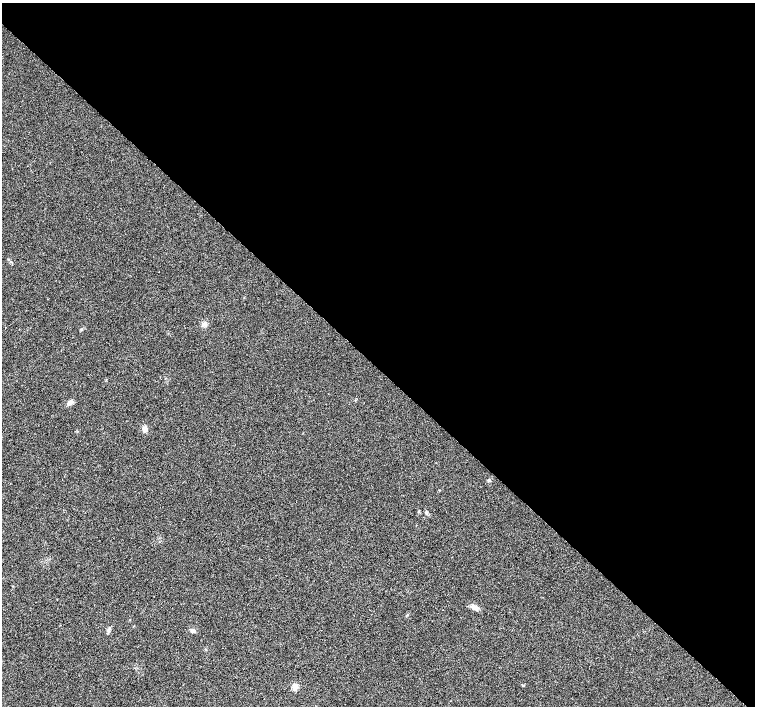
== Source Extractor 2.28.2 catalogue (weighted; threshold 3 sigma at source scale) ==
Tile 3 of 4 x 4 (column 3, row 1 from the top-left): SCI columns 3020-4524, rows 4456-5863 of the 6032 x 6027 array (HDU 1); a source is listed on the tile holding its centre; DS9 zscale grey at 2 x 2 block average (1 PNG px = mean of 2 x 2 image px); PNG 757 x 708 px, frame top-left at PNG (2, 3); no overlay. Shown black and unused: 52% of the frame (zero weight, under 3 of 4 exposures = <1% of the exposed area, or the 3 px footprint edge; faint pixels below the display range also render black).
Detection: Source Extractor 2.28.2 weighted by HDU 2 'WHT'; one run over the whole footprint, this tile lists its part. Background 0.0212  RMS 0.0037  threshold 0.0165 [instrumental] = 3 sigma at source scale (4.5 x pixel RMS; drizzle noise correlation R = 1.50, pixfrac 1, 0.0396/0.0396 arcsec/px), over >= 5 px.
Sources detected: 11; all 11 listed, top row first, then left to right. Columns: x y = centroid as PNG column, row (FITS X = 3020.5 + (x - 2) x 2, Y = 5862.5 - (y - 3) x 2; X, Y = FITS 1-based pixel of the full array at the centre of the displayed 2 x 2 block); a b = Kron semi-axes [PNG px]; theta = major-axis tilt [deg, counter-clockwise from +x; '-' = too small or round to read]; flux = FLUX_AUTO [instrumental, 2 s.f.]
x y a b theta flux
204 324 6 5 - 2.6
70 402 7 5 32 3.4
145 429 6 4 -71 4.8
489 480 4 3 - 1.2
427 513 5 3 - 1.4
474 607 10 5 -25 4.1
407 615 4 2 - 0.67
108 630 5 2 - 1.2
193 631 6 4 -37 2.6
523 685 4 2 - 0.7
295 687 3 3 - 16